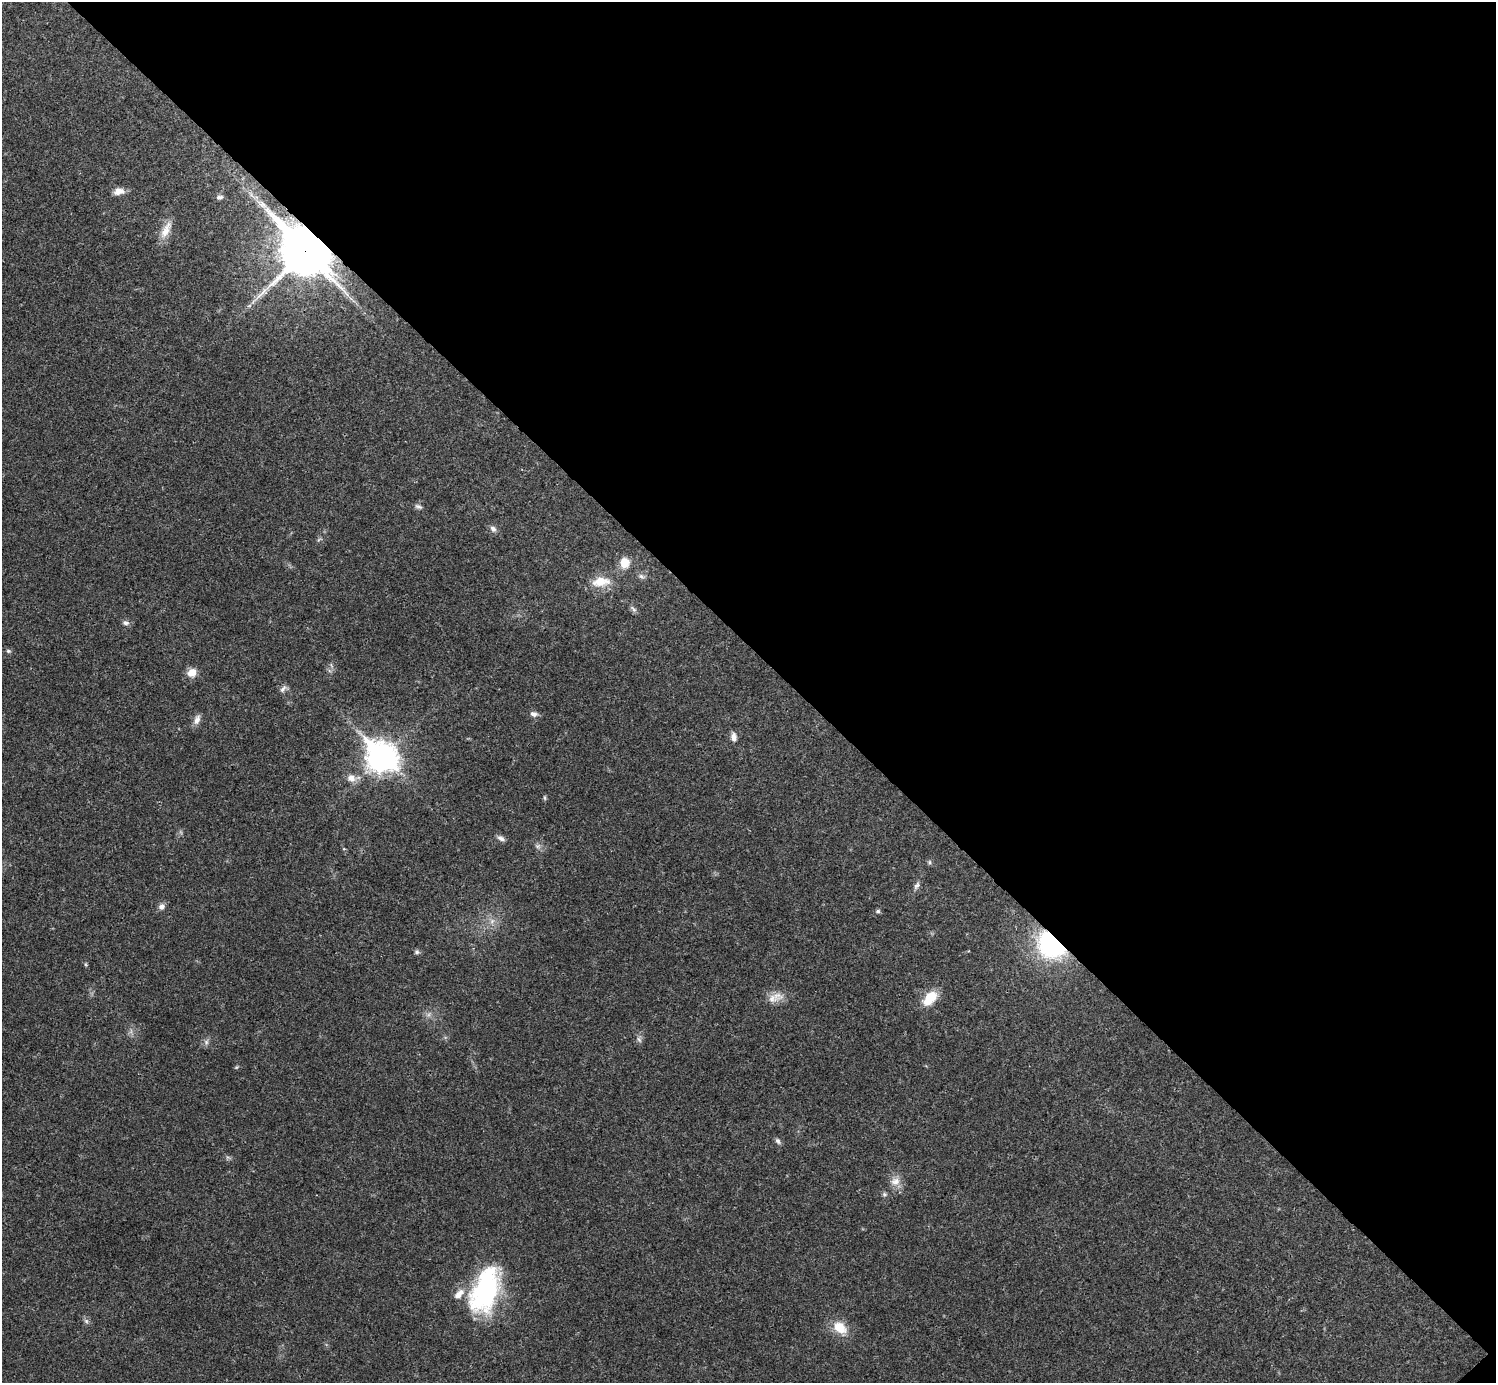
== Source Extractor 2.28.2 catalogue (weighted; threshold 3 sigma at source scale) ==
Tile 8 of 4 x 4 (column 4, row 2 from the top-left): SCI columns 4484-5977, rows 2920-4300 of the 5981 x 5981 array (HDU 1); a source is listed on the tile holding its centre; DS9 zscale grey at full resolution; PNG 1498 x 1385 px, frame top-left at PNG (2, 2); no overlay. Shown black and unused: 47% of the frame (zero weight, under 3 of 4 exposures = <1% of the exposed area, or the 3 px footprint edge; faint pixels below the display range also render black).
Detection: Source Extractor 2.28.2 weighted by HDU 2 'WHT'; one run over the whole footprint, this tile lists its part. Background 0.021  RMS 0.0022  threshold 0.01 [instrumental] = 3 sigma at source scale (4.5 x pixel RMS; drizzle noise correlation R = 1.50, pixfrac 1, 0.05/0.05 arcsec/px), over >= 5 px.
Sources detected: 40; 1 inside a brighter listed object's ellipse — not listed separately; the other 39 listed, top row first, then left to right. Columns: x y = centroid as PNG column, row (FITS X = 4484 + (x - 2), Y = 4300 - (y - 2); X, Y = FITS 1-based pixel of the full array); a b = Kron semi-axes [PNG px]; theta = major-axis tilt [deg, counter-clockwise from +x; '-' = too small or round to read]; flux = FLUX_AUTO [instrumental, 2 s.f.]
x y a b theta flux
118 191 12 8 11 1.7
219 197 9 6 3 0.69
166 230 26 9 63 2.7
305 251 20 15 -45 860
418 507 11 5 -22 0.61
493 529 9 7 -45 0.8
624 563 12 10 84 3
641 576 9 6 -43 0.7
601 582 27 13 6 4.4
633 609 11 5 -49 0.63
125 623 9 6 -7 0.73
8 651 6 5 - 0.37
192 672 10 9 - 2.5
283 689 12 6 52 0.77
534 714 10 7 -17 0.92
197 720 14 7 69 1.3
734 737 12 7 -87 1.1
382 757 12 10 -43 300
351 778 11 10 - 1.8
545 798 8 4 -90 0.32
501 838 11 6 -21 0.84
538 846 8 6 1 0.67
929 862 6 4 -89 0.35
917 885 11 6 61 0.77
161 907 8 7 - 0.98
878 911 5 5 - 0.48
492 921 8 6 46 0.87
1052 944 22 17 -42 36
417 952 7 6 - 0.47
777 996 19 12 -10 2.6
930 998 22 13 48 4.6
639 1039 9 6 -62 0.64
206 1042 7 4 90 0.52
778 1141 9 6 -57 0.61
895 1181 13 11 20 2
884 1194 7 6 - 0.46
485 1290 53 27 71 33
86 1321 7 5 -46 0.54
840 1328 18 13 -37 4.4
Overlapping masked pixels (flux is a lower limit): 3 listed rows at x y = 305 251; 382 757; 1052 944